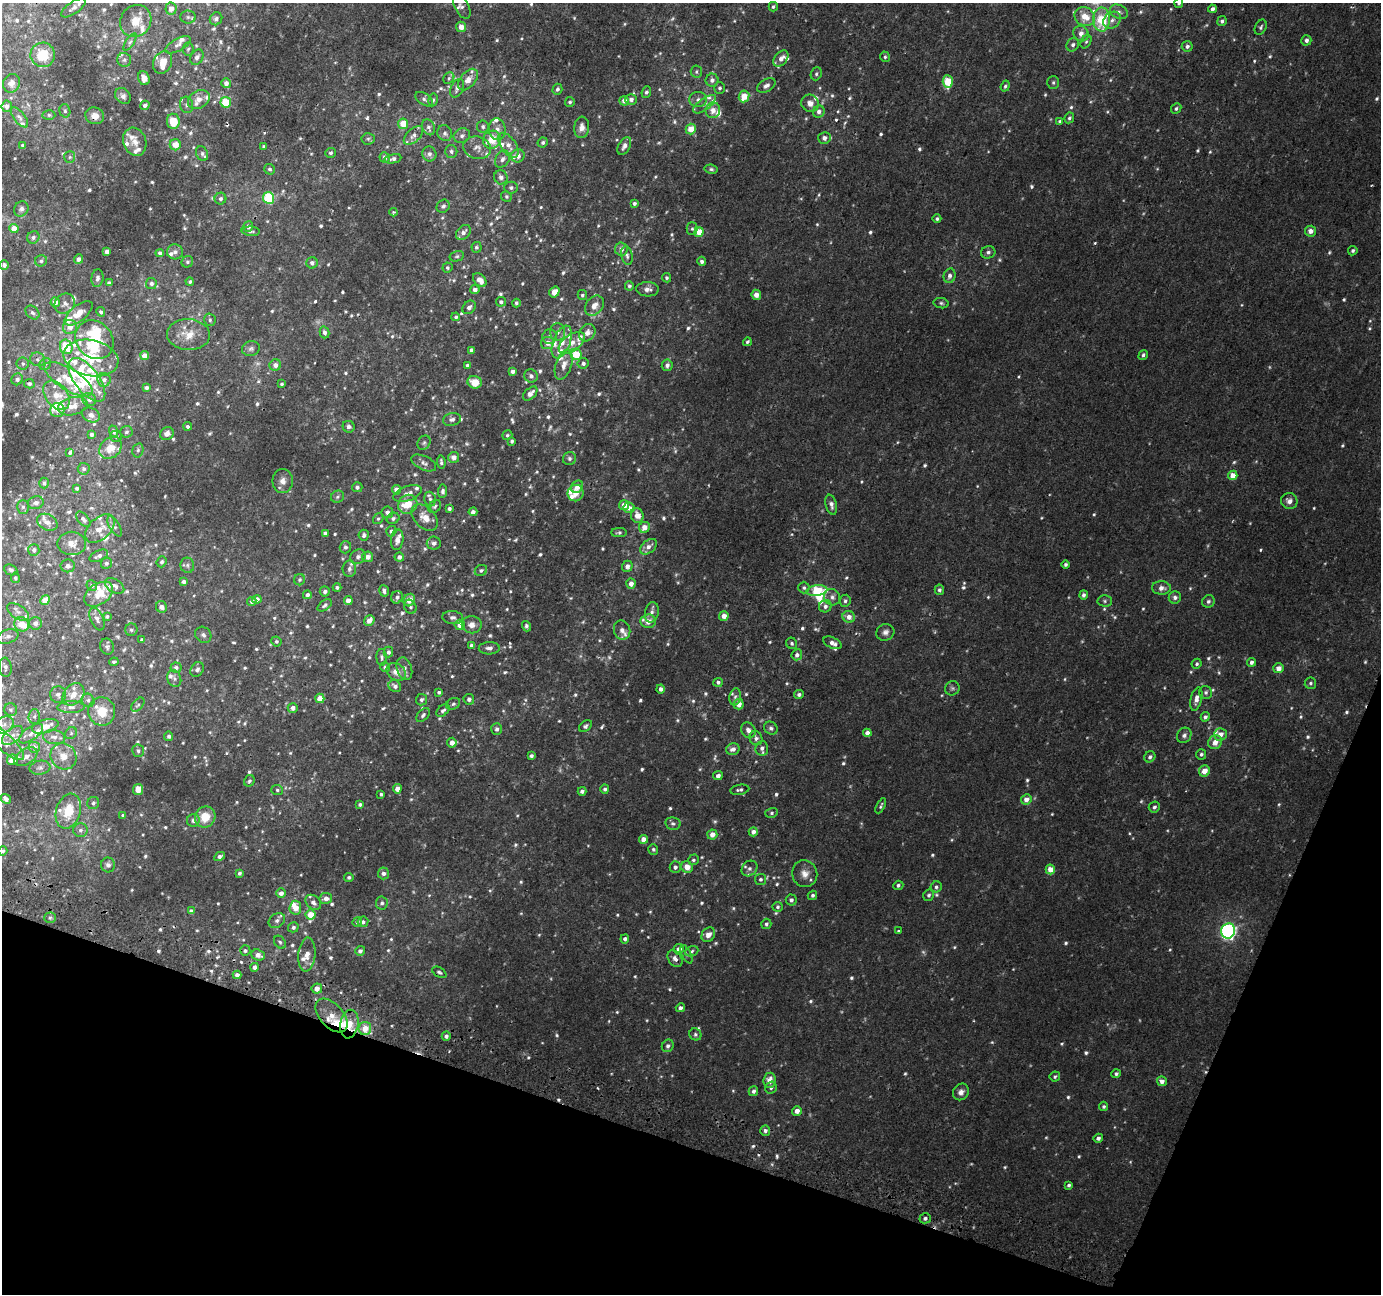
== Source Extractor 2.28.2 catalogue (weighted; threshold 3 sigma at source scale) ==
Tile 15 of 4 x 4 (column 3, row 4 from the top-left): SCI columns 2781-4159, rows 317-1608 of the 5553 x 5736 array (HDU 1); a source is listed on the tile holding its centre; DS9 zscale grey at full resolution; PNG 1383 x 1296 px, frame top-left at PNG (2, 3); each listed source drawn as its Kron ellipse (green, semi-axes under 4 px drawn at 4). Shown black and unused: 17% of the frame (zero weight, under 2 of 3 exposures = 2% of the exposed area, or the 3 px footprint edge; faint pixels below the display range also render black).
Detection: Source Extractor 2.28.2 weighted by HDU 2 'WHT'; one run over the whole footprint, this tile lists its part. Background 0.00354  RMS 0.0031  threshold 0.0139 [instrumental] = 3 sigma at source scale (4.5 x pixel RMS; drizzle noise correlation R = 1.50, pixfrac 1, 0.0396/0.0396 arcsec/px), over >= 5 px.
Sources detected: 1001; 26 too faint to see at this stretch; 2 inside a brighter object's white glare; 4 cosmic-ray / hot-pixel residue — neither listed nor drawn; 93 inside a brighter listed object's ellipse — not listed separately; of the other 876, all 500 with FLUX_AUTO >= 0.569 (the completeness limit of this list) listed and drawn (376 fainter detections not listed), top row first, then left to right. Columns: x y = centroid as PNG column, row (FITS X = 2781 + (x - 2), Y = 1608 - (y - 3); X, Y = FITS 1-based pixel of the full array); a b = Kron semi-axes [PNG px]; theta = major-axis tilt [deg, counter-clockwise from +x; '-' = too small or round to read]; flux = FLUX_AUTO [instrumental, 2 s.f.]
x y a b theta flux
1179 3 5 4 - 0.68
462 7 13 7 -62 1
773 7 5 4 - 0.59
73 8 14 6 34 1.2
171 9 6 5 - 2.8
1212 9 4 4 - 1.2
1119 12 9 6 -25 1.1
188 17 8 6 -1 0.83
1085 17 10 9 - 5.2
216 19 7 6 - 0.95
1102 19 12 8 -89 13
1112 20 9 7 44 1.7
136 21 17 15 54 4.9
1222 21 5 4 - 0.79
461 27 5 5 - 2.3
1261 27 8 5 63 0.73
1081 34 8 7 - 2.1
1306 40 5 5 - 1.1
130 42 10 4 57 0.87
1086 42 7 5 62 0.67
178 45 14 6 28 1.4
1073 45 7 6 - 1.1
1187 46 5 5 - 1.1
188 49 6 5 - 0.59
43 55 12 12 - 8
197 57 8 6 60 1.3
885 57 5 5 - 0.6
781 59 9 6 49 2.1
124 60 7 7 - 0.83
163 62 12 9 64 3.6
696 72 6 5 - 0.62
816 74 6 5 - 0.66
144 78 7 5 -70 2.3
449 78 6 5 - 0.63
468 80 12 7 51 2.6
712 80 6 6 - 1.3
948 82 6 5 - 10
1053 82 6 6 - 0.65
11 83 9 8 - 1.6
226 83 5 4 - 1.6
766 86 10 6 30 1.4
1005 86 5 4 - 0.59
457 88 10 6 64 1.4
720 88 6 5 - 0.63
557 89 5 5 - 0.82
646 92 6 4 68 0.69
123 96 9 7 -44 1.1
744 96 6 5 - 5.3
199 99 11 8 30 2.7
424 99 10 5 -34 0.92
631 99 6 5 - 1.3
698 99 8 7 - 1.3
433 100 6 4 80 0.68
624 101 4 4 - 1.6
226 102 5 5 - 9.1
570 102 5 4 - 0.61
810 103 9 8 - 2.2
704 104 13 5 36 1.4
145 105 5 4 - 0.99
186 105 8 6 -74 0.89
7 106 5 5 - 1.3
1176 108 6 4 46 0.66
713 110 8 7 - 2.5
65 111 7 5 -75 0.59
819 112 6 6 - 1.4
49 115 6 5 - 0.64
95 116 9 8 - 2.6
19 117 12 5 -52 0.98
1069 118 5 4 - 0.66
173 121 7 6 - 5.9
1060 121 4 4 - 0.64
403 124 5 5 - 5.6
429 127 8 6 -66 1.2
483 127 6 5 - 0.69
582 127 11 7 85 2
497 129 11 8 -85 1.9
691 129 5 5 - 4.4
445 133 8 7 - 1
413 135 12 6 43 1.5
462 136 8 7 - 1.1
824 138 6 6 - 1.7
368 139 7 5 5 0.6
492 140 9 8 - 8.8
135 142 14 11 -70 2.8
543 142 5 4 - 0.7
23 145 4 3 - 0.96
175 145 5 5 - 3.5
508 145 14 7 -55 2.6
624 146 9 5 61 1.4
264 147 4 4 - 0.62
477 148 14 11 -17 2.3
451 151 6 6 - 0.79
330 153 5 5 - 0.6
202 154 7 6 - 0.74
429 154 7 7 - 1.2
518 156 7 6 - 2.2
70 157 6 5 - 0.67
384 158 5 5 - 1.5
393 159 8 4 11 1
502 159 9 7 58 1.3
270 169 6 5 - 0.61
711 169 6 4 -10 0.61
501 177 7 6 - 1.2
511 188 7 6 - 0.77
506 196 5 5 - 0.57
269 198 6 5 - 18
220 199 6 6 - 0.89
634 203 4 3 - 0.68
443 206 7 6 - 0.74
21 209 8 7 - 0.86
393 212 4 4 - 0.62
937 219 4 4 - 0.58
248 227 5 5 - 1.3
14 229 4 4 - 3.1
692 229 6 5 - 0.6
251 231 9 4 -5 0.71
1310 231 5 5 - 1.8
463 232 8 6 45 1.3
699 232 5 4 - 6.7
33 237 6 6 - 0.8
476 247 5 5 - 0.63
621 249 6 6 - 1.4
1353 251 5 4 - 0.66
107 252 4 4 - 1.7
175 252 8 7 - 1.2
988 252 7 6 - 0.91
160 253 4 4 - 0.91
457 256 7 5 14 0.57
627 256 9 5 -79 0.84
78 259 5 4 - 1.2
41 261 6 5 - 0.62
702 261 5 4 - 0.83
187 262 6 5 - 0.66
312 263 5 5 - 1.1
4 265 4 4 - 0.84
447 268 5 5 - 0.6
950 276 7 6 - 1.2
97 278 9 6 83 0.98
666 278 5 4 - 0.62
480 280 8 5 -48 2.5
190 282 4 4 - 0.57
109 283 4 3 - 0.93
151 284 5 5 - 1.1
629 286 5 4 - 0.7
647 289 11 7 -2 1.5
475 290 4 4 - 1.6
554 292 5 5 - 2.5
582 295 5 4 - 0.72
756 295 5 4 - 2.9
55 302 5 4 - 2.6
501 302 5 5 - 0.83
65 303 11 9 39 1.8
516 303 4 3 - 0.63
941 303 7 5 -11 0.64
594 306 11 8 53 2.5
469 307 7 6 - 1.3
101 312 5 4 - 0.7
32 313 8 6 -44 0.88
78 313 17 7 39 3.6
456 317 4 4 - 0.64
210 320 6 5 - 0.65
70 327 7 7 - 2.5
324 332 6 5 - 1.3
558 332 9 7 90 1.3
587 333 9 7 52 2.1
188 335 21 15 -3 5.7
549 336 7 7 - 0.89
94 340 21 17 -48 16
562 342 17 8 68 4.3
747 342 4 3 - 0.67
547 343 6 6 - 1.8
572 343 15 8 35 3
66 347 7 6 - 9.4
251 349 9 7 16 1
471 350 4 3 - 0.71
576 354 6 5 - 8.3
1143 355 5 4 - 0.67
145 356 4 4 - 3.8
91 358 28 18 -12 12
38 359 7 6 - 0.93
23 363 6 6 - 0.75
583 363 5 5 - 0.83
45 364 6 5 - 0.64
275 365 6 5 - 1.7
467 365 4 3 - 0.87
564 365 15 8 71 2.6
667 365 6 5 - 1.1
513 371 4 4 - 1.3
531 376 7 6 - 1.3
17 379 6 5 - 0.97
68 379 27 10 -32 9.1
87 380 26 12 -53 14
104 380 7 6 - 1.3
475 382 7 6 - 4.6
29 384 5 4 - 0.78
282 384 4 4 - 0.59
146 388 4 4 - 0.97
530 393 8 5 43 2
56 395 16 11 -54 6.3
89 400 7 6 - 1.3
73 406 15 9 13 3.1
57 410 7 7 - 1.6
91 415 9 7 -27 1.6
452 419 9 6 14 1.1
188 426 4 4 - 0.7
349 427 6 5 - 1.1
114 431 6 4 -70 1
127 432 6 6 - 0.7
91 434 3 3 - 0.7
167 434 7 6 - 2
507 435 5 4 - 0.57
116 436 6 5 - 0.89
512 441 4 3 - 0.68
424 443 7 6 - 0.72
111 448 12 10 42 4.4
138 450 7 5 75 0.62
70 452 4 3 - 0.74
454 457 5 5 - 2.1
569 458 7 6 - 0.8
441 462 7 3 -82 0.69
424 463 13 7 -25 1.4
84 469 6 6 - 0.77
1233 475 5 4 - 3.7
283 481 12 10 -90 2.1
44 483 5 4 - 0.58
357 487 5 5 - 0.8
577 487 7 5 52 2.5
77 488 3 3 - 0.59
396 490 4 4 - 2.4
443 491 6 4 84 0.96
408 493 14 7 19 2.1
576 493 8 8 - 2.5
337 497 7 6 - 0.68
430 499 7 5 -74 0.82
1289 501 8 8 - 1.8
36 503 8 6 12 1.4
408 504 10 9 - 4.9
624 505 5 5 - 2.9
831 505 10 5 -76 1.4
435 506 7 5 45 0.63
23 507 7 6 - 0.68
629 508 5 5 - 2
449 509 4 4 - 0.85
387 512 6 5 - 1.1
473 512 4 4 - 1.1
637 515 7 6 - 2.9
425 517 16 10 -45 3.5
393 518 6 5 - 0.66
83 519 9 5 -48 1.1
378 519 6 5 - 0.58
47 522 11 7 -28 1.9
114 526 11 5 -59 0.91
644 527 5 5 - 2.7
100 529 17 10 42 4
391 531 5 5 - 1
325 533 4 4 - 0.9
619 533 8 4 1 0.67
364 535 5 5 - 0.86
397 540 10 6 84 1.7
72 543 14 11 1 2.7
434 543 7 6 - 1.4
345 547 6 6 - 0.78
648 547 10 6 39 1.8
34 550 6 5 - 0.99
99 556 10 5 23 1.2
358 557 8 7 - 1.1
367 557 5 5 - 2
399 557 5 4 - 1.1
162 562 5 5 - 0.8
106 563 6 5 - 0.68
187 565 7 7 - 0.83
1066 565 4 4 - 0.65
68 566 7 6 - 0.99
627 566 5 5 - 1.5
349 569 8 7 - 1.1
11 570 7 5 -24 0.9
481 570 6 5 - 0.66
15 578 5 4 - 0.71
300 580 6 5 - 0.6
184 582 4 4 - 1.2
631 584 5 4 - 2
92 586 5 5 - 0.72
115 586 11 6 -33 1.4
337 588 4 4 - 0.76
804 588 6 5 - 0.74
1161 588 9 6 -1 1.9
817 590 10 5 7 14
939 590 5 4 - 0.82
325 591 5 5 - 0.86
384 591 6 4 -73 0.88
99 594 16 10 33 5.2
307 595 4 4 - 0.98
1083 595 5 4 - 0.97
397 597 6 5 - 0.84
832 597 8 8 - 1.3
1175 597 6 6 - 1.2
257 599 4 4 - 1.7
45 600 5 4 - 3.5
348 600 4 4 - 2.7
409 600 6 5 - 2.9
252 601 5 4 - 0.79
845 601 6 5 - 0.79
1105 601 7 5 -1 0.64
1208 601 6 6 - 0.84
325 605 8 4 37 0.82
825 606 6 6 - 1.1
161 607 6 5 - 1.5
410 607 7 6 - 0.74
18 612 12 7 -33 1.6
652 612 10 6 77 1.4
107 616 4 3 - 0.74
724 616 5 5 - 2.2
849 617 6 5 - 2.3
453 618 10 6 -6 1
97 619 12 6 -65 1.2
369 621 6 4 51 2.3
648 621 7 7 - 2.9
35 623 6 6 - 1.6
22 624 8 6 -48 4.4
460 625 5 5 - 2.3
472 625 10 8 -7 2.2
526 626 5 3 - 0.69
131 630 6 6 - 0.75
622 630 10 8 -76 1.7
885 632 9 8 - 1.4
203 635 9 7 -45 1
8 636 11 6 18 1.4
142 640 4 4 - 0.9
276 641 5 5 - 0.59
792 643 6 5 - 0.67
833 643 10 5 -25 1.6
472 645 4 4 - 1.3
107 647 8 7 - 0.71
489 648 10 6 2 1.4
388 652 5 4 - 0.93
797 655 5 5 - 1.1
382 657 8 5 -88 0.67
114 662 5 3 - 0.57
1251 662 4 4 - 1
1197 664 5 5 - 0.61
5 667 9 6 -83 1.1
176 667 5 5 - 0.77
385 667 5 4 - 0.76
1279 668 5 5 - 2.3
197 669 8 6 54 1.1
404 669 11 7 -73 1.4
396 672 10 8 -35 2.4
174 679 9 6 -70 0.92
718 682 5 4 - 0.9
1310 683 6 5 - 0.6
395 686 6 5 - 1.2
952 688 7 7 - 0.73
661 689 4 4 - 1.3
439 692 3 3 - 0.63
1206 692 7 6 - 0.89
58 694 8 8 - 0.97
73 694 12 9 47 3.1
799 695 5 4 - 0.83
735 697 8 5 79 0.81
320 698 5 4 - 3.3
469 699 5 5 - 0.91
1196 699 12 5 77 2
88 700 7 6 - 0.79
421 700 6 5 - 0.82
453 704 7 5 27 0.7
739 704 5 5 - 2.4
138 705 8 5 50 0.62
71 707 13 6 2 1.6
293 708 5 5 - 1.3
11 710 6 6 - 0.83
443 710 7 5 41 0.88
102 711 14 13 - 5.9
423 715 8 5 48 0.78
34 716 7 6 - 0.82
1205 717 5 4 - 0.75
4 725 10 7 32 1.8
45 726 13 6 16 4.3
585 726 7 5 36 0.74
771 728 7 6 - 0.92
497 729 6 5 - 0.91
748 730 8 7 - 1.6
71 733 6 5 - 0.6
867 733 4 4 - 1.7
31 734 14 6 36 1.8
1220 734 6 6 - 2.4
12 735 12 7 40 1.9
1184 735 8 7 - 1.2
169 736 5 4 - 0.72
54 737 11 7 -7 1.9
756 738 7 6 - 1
3 741 27 8 -41 4.2
1215 742 7 6 - 2.5
452 743 5 4 - 2.1
34 747 6 5 - 1.9
762 748 7 6 - 1.2
733 749 7 5 17 1.6
138 751 6 6 - 0.75
1201 754 5 5 - 0.67
63 756 13 12 - 3.8
531 756 4 4 - 0.8
26 757 13 7 33 2.4
1150 757 6 5 - 1
12 760 5 5 - 3.2
40 768 10 7 8 1.1
1204 771 5 5 - 3.5
718 776 5 4 - 1.1
249 781 6 5 - 0.67
397 789 4 4 - 2.5
605 789 5 4 - 0.88
138 790 5 5 - 3
277 790 6 5 - 0.61
740 790 9 5 9 0.85
582 791 4 4 - 0.82
381 794 3 3 - 0.66
6 799 5 4 - 1.5
1026 799 5 5 - 2.1
93 803 6 5 - 0.77
360 804 4 3 - 0.74
881 806 8 3 63 0.57
1154 807 6 5 - 0.71
68 811 18 12 74 7.5
771 813 6 5 - 0.61
123 816 3 3 - 0.77
205 817 11 10 - 6
193 820 6 6 - 1.3
673 824 8 6 -11 0.8
80 830 7 7 - 0.93
753 832 5 4 - 1.6
712 835 5 5 - 2.2
644 839 4 4 - 2.8
653 849 5 5 - 0.65
3 851 5 4 - 0.62
220 856 6 4 28 1.1
693 860 5 5 - 0.58
108 865 7 7 - 1.1
675 867 6 5 - 1
687 867 6 5 - 2.9
749 868 8 7 - 1.2
1050 869 5 4 - 3.2
239 873 4 3 - 0.67
383 873 6 5 - 1.1
805 874 13 12 - 2.8
349 877 5 4 - 0.73
760 879 5 5 - 0.67
898 885 5 4 - 0.7
936 887 5 5 - 0.71
281 893 5 4 - 1.5
812 895 5 4 - 0.69
929 895 6 5 - 0.71
326 898 6 5 - 1.8
791 900 5 5 - 1
313 902 9 6 -42 1.4
382 903 6 6 - 0.85
778 907 5 5 - 0.59
295 908 7 6 - 3.4
191 911 4 4 - 1.3
311 915 5 5 - 5.1
50 918 5 5 - 0.66
277 921 9 6 39 1.3
357 922 5 4 - 0.65
363 922 5 5 - 0.9
766 924 5 5 - 0.75
293 927 5 5 - 0.79
899 931 3 3 - 0.61
1228 931 7 7 - 85
708 935 7 6 - 1.8
625 939 4 4 - 1
280 942 7 5 -54 0.67
679 949 5 5 - 2.2
245 951 5 5 - 0.79
360 951 5 5 - 1.2
692 951 7 5 20 0.64
307 954 17 8 85 2.9
686 954 10 4 -65 0.68
258 955 7 5 -22 2
675 959 9 6 -55 1.4
255 967 4 4 - 1.4
439 972 8 4 -31 0.64
237 975 4 4 - 1.4
317 989 5 5 - 2.1
680 1008 4 4 - 1.1
331 1016 20 11 -48 4.8
349 1024 14 9 80 4.7
365 1028 6 6 - 4.5
695 1034 6 5 - 0.67
446 1036 4 4 - 1.1
668 1046 6 5 - 1
1116 1074 5 4 - 0.72
1055 1076 5 5 - 0.62
770 1080 7 6 - 2.7
1162 1081 5 5 - 1.5
771 1088 6 5 - 0.71
753 1091 5 4 - 1.1
961 1092 9 7 51 1.5
1104 1106 5 4 - 0.67
797 1111 5 4 - 1.8
765 1131 5 5 - 0.86
1098 1138 4 4 - 1.1
1069 1185 4 4 - 0.71
925 1218 5 5 - 0.93
Overlapping masked pixels (flux is a lower limit): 2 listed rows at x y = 95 116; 349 1024
Isophote crosses this tile's border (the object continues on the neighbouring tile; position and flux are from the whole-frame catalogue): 4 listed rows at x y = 1179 3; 462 7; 3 741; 3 851